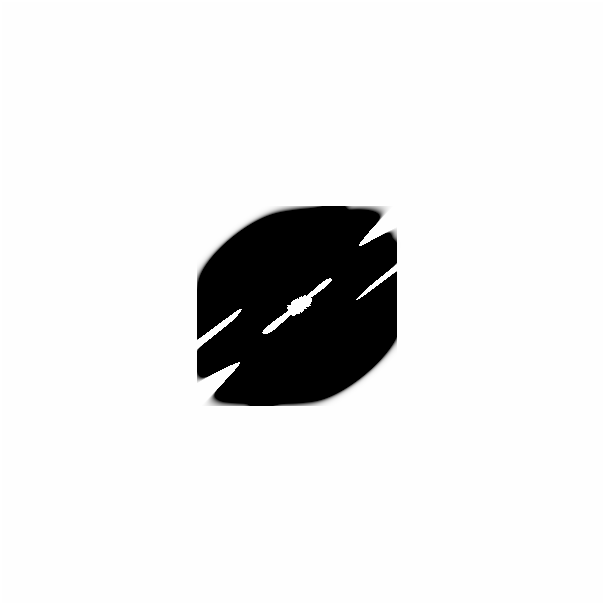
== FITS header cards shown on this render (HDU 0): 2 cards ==
NAXIS1  =                  601
NAXIS2  =                  601

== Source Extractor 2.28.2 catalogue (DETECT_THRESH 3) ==
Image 601 x 601 px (HDU 0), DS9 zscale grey, 1 PNG px = 1 image px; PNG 605 x 605 px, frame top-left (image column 1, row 601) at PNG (0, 0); no overlay
Background 0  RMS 3.9e-35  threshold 1.17e-34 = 3 sigma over >= 5 px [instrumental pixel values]
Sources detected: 6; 4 with non-positive FLUX_AUTO (blend fragments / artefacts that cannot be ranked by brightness) are not listed; the other 2 listed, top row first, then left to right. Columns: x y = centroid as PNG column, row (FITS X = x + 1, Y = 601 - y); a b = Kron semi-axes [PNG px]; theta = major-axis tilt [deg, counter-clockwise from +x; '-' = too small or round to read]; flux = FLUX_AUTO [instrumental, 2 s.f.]
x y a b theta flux
296 303 20 9 36 1.8e+01
573 589 47 27 0 5.3e-17
At the frame edge (FLAGS 8, measured only in part): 1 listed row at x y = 573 589
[4 non-positive-flux detections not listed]